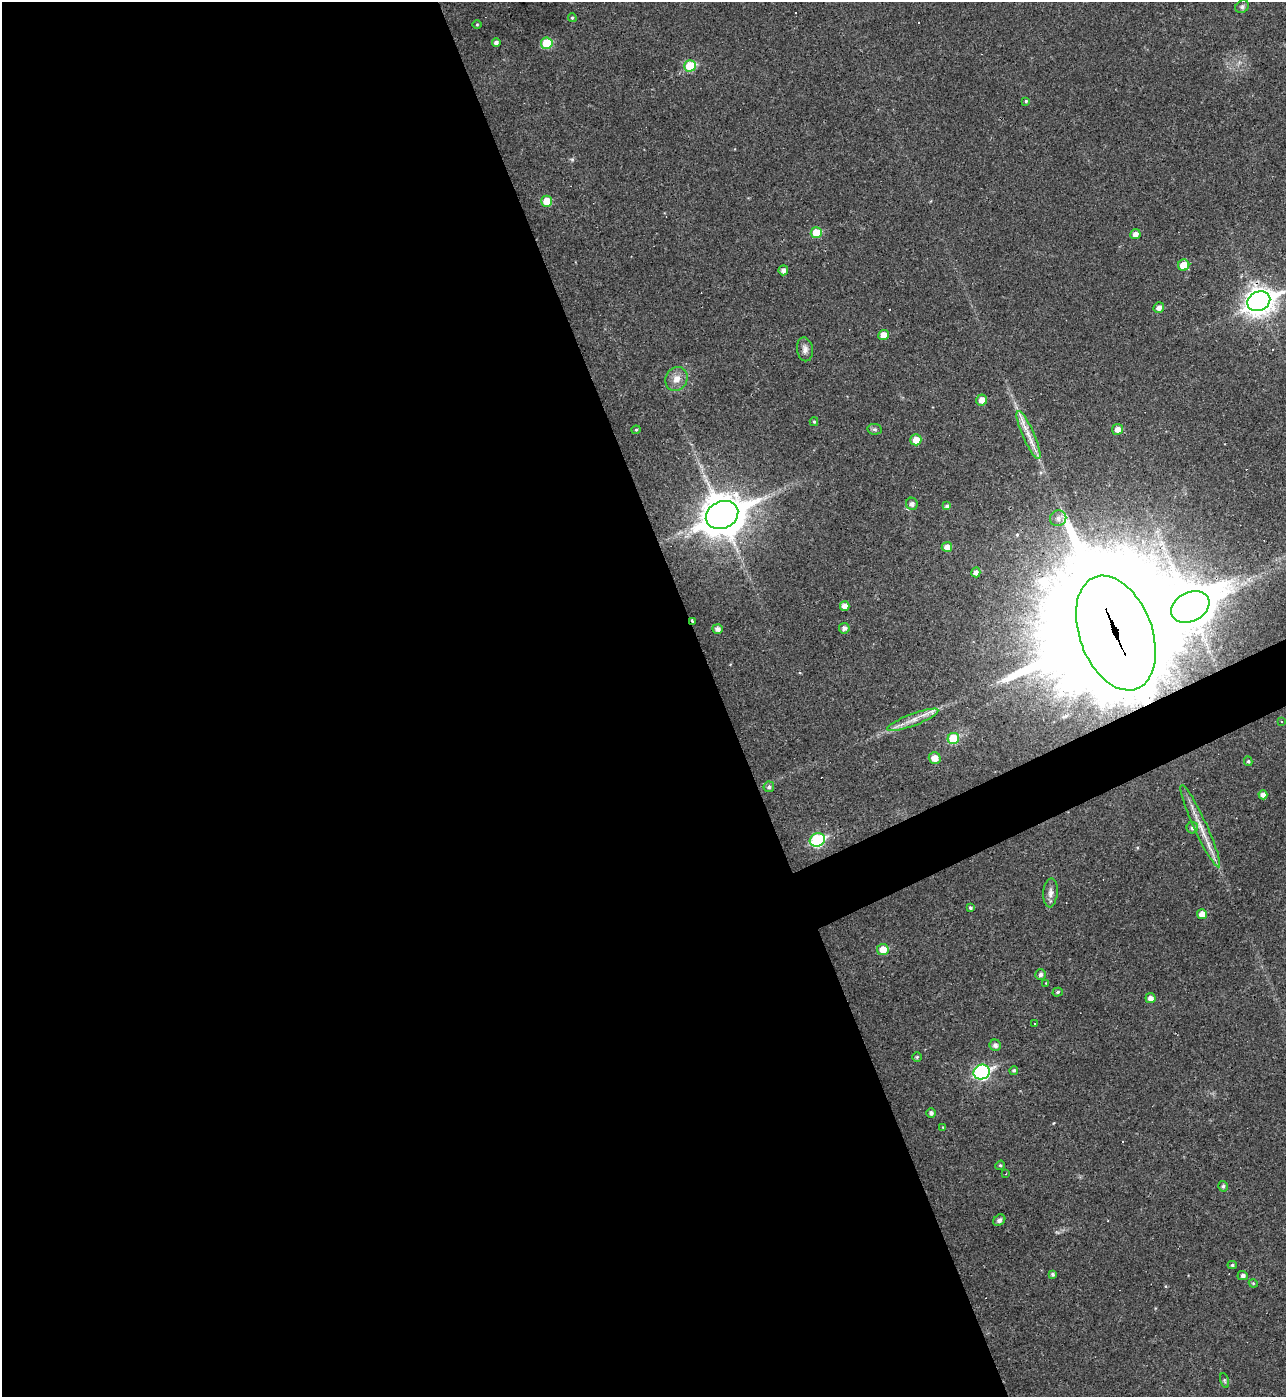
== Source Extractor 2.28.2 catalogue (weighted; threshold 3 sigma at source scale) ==
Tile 9 of 4 x 4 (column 1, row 3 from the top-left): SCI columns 149-1432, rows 1396-2790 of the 5565 x 5579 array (HDU 1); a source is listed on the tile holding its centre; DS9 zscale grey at full resolution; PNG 1288 x 1399 px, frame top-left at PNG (2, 2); each listed source drawn as its Kron ellipse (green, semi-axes under 4 px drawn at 4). Shown black and unused: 58% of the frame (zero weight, under 3 of 4 exposures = <1% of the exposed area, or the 3 px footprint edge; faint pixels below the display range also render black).
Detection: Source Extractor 2.28.2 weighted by HDU 2 'WHT'; one run over the whole footprint, this tile lists its part. Background 0.018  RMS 0.0039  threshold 0.0176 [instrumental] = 3 sigma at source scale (4.5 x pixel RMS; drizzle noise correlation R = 1.50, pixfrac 1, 0.05/0.05 arcsec/px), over >= 5 px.
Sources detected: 79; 9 cosmic-ray / hot-pixel residue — neither listed nor drawn; the other 70 listed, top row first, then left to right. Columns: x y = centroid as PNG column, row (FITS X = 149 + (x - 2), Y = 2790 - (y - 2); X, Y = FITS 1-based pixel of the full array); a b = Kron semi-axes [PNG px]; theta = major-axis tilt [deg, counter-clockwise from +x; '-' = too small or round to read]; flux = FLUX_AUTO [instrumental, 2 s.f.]
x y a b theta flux
1242 7 7 6 - 0.86
572 18 4 4 - 0.51
477 24 5 3 - 0.36
496 42 4 4 - 1.3
547 43 6 5 - 13
690 66 6 5 - 15
1026 101 4 4 - 0.51
547 201 5 5 - 7.4
816 233 5 5 - 9.7
1135 234 5 5 - 2.2
1184 265 6 5 - 6.1
783 270 5 5 - 1.6
1259 301 12 9 25 420
1159 308 5 5 - 1.8
884 335 5 5 - 5
805 349 12 8 -81 2
676 379 12 10 60 3.4
982 400 5 5 - 3.3
814 422 4 4 - 0.51
875 429 7 5 -7 0.76
1118 429 5 5 - 2.7
636 430 4 4 - 0.45
1029 435 26 6 -66 5
916 440 5 5 - 4.4
912 504 6 6 - 1.7
947 506 4 4 - 1.3
722 515 17 13 26 1000
1058 518 8 7 - 1.8
947 547 5 5 - 2.9
976 572 5 4 - 1.6
845 606 5 5 - 2.6
1190 607 20 14 27 1100
693 621 3 3 - 3.6
844 628 5 5 - 1.4
718 629 5 5 - 1.6
1116 633 60 36 -69 21000
913 720 27 6 20 4.6
1281 721 3 3 - 1.1
953 738 6 5 - 15
935 758 6 5 - 4.4
1248 761 5 4 - 0.61
769 787 5 5 - 0.95
1263 795 4 4 - 2
1200 826 45 6 -65 7.1
1192 828 6 5 - 1
817 840 8 6 24 39
1050 893 14 7 85 2.1
970 908 4 3 - 0.64
1202 914 5 5 - 3.6
883 950 5 5 - 5.8
1041 975 5 5 - 1.1
1046 983 4 4 - 0.3
1058 992 5 4 - 0.65
1150 998 5 5 - 1.9
1034 1024 3 2 - 0.35
995 1045 6 5 - 1.4
917 1057 4 4 - 0.58
1014 1070 4 4 - 0.71
982 1072 8 7 - 74
931 1113 5 5 - 1.2
943 1127 4 4 - 0.31
1000 1165 5 4 - 0.54
1006 1174 3 2 - 0.26
1223 1186 5 4 - 0.84
999 1220 6 5 - 1
1232 1265 4 4 - 0.6
1053 1274 4 4 - 0.72
1243 1276 5 4 - 1.1
1253 1283 4 3 - 0.36
1224 1381 8 3 -71 0.51
Overlapping masked pixels (flux is a lower limit): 3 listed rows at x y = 1259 301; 693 621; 1116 633